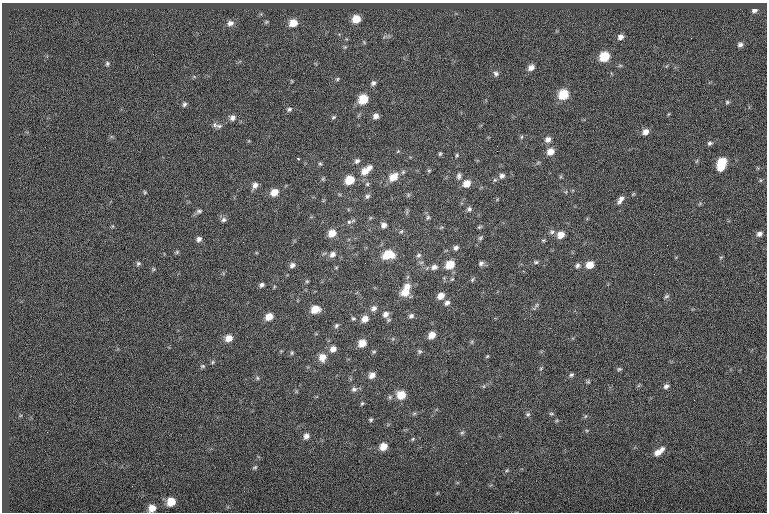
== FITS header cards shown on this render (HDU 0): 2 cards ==
NAXIS1  =                  765
NAXIS2  =                  510

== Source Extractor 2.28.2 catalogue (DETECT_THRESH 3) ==
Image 765 x 510 px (HDU 0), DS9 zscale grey, 1 PNG px = 1 image px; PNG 769 x 514 px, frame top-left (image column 1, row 510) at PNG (2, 3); no overlay
Background -0.0866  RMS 7.1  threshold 21.2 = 3 sigma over >= 5 px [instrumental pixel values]
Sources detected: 136; all 136 listed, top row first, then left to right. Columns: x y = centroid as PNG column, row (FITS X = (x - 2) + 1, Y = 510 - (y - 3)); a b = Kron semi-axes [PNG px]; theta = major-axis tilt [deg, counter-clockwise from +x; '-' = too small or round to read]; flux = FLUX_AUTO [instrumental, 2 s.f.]
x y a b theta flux
754 10 6 4 5 1300
356 19 8 7 - 6800
266 22 5 4 - 620
230 23 9 7 16 2000
293 23 9 8 - 6100
620 37 6 6 - 2100
740 45 6 5 - 1300
345 47 5 5 - 680
604 57 8 7 - 13000
107 64 5 4 - 740
531 67 7 6 - 2600
496 73 7 6 - 1300
337 79 5 4 - 660
292 81 5 3 - 390
373 83 6 6 - 1300
563 95 8 7 - 14000
363 99 8 7 - 11000
727 102 6 5 - 670
184 104 6 5 - 1000
289 109 8 6 21 1100
376 116 6 6 - 2200
333 117 7 4 27 740
232 118 8 7 - 1800
219 126 10 6 -2 1600
645 132 8 7 - 2800
521 137 6 4 88 590
548 140 7 7 - 2200
710 143 6 6 - 1000
398 151 5 4 - 480
497 151 2 2 - 1100
550 152 8 7 - 4300
440 154 5 4 - 640
457 155 5 4 - 560
298 158 3 3 - 660
357 161 7 6 - 1300
722 162 8 6 34 11000
320 164 5 5 - 620
370 167 7 6 - 1700
721 167 7 6 - 6600
429 170 6 4 1 510
365 171 11 8 42 4700
459 176 9 6 90 1400
502 176 7 6 - 1600
393 177 11 8 40 6100
350 180 8 7 - 9400
467 183 8 7 - 4700
367 184 5 5 - 840
255 185 9 7 71 2200
145 192 5 4 - 540
274 192 8 7 - 5000
408 195 6 4 72 630
367 196 7 6 - 1200
620 200 11 5 56 2200
469 209 7 6 - 1200
199 211 8 5 14 1100
428 217 7 5 63 870
223 220 8 6 24 1300
349 222 4 4 - 1300
384 225 6 6 - 2200
479 227 7 3 35 600
401 231 6 5 - 700
552 232 7 6 - 1100
332 233 8 7 - 5400
759 234 8 6 36 1800
561 235 8 7 - 4200
480 238 7 5 34 810
199 239 7 6 - 1600
543 240 6 4 26 580
456 248 6 6 - 1300
177 252 6 5 - 670
332 254 8 7 - 2300
388 255 11 8 11 11000
419 255 8 6 32 1100
721 257 5 3 - 470
536 262 7 5 1 890
138 263 6 6 - 890
481 263 7 5 28 1400
292 265 7 6 - 1600
450 265 8 7 - 8500
577 265 7 5 47 1200
590 265 7 6 - 5400
434 267 9 7 22 2100
153 269 6 4 -72 520
523 271 3 2 - 340
472 280 7 4 59 600
307 281 6 4 44 560
262 285 5 4 - 1300
407 286 9 8 - 3300
405 292 10 8 22 5900
441 296 8 6 37 3600
666 296 8 5 30 940
447 303 7 6 - 1700
536 305 9 5 57 1100
374 308 8 7 - 1900
315 309 8 7 - 6400
385 314 9 7 46 2400
411 316 7 6 - 1200
269 317 8 6 35 4800
353 318 6 5 - 710
365 319 8 7 - 3600
336 326 7 5 48 1000
432 335 7 6 - 4300
229 338 8 7 - 3900
472 342 6 4 -73 590
362 343 8 6 38 5300
333 349 7 7 - 2600
419 351 7 6 - 870
374 352 6 5 - 630
292 353 6 5 - 690
487 356 5 4 - 520
322 357 9 8 - 4600
213 362 6 4 88 620
203 366 6 5 - 720
541 368 5 4 - 520
619 369 7 4 1 760
372 375 7 6 - 2800
571 375 6 5 - 910
257 378 5 5 - 700
588 382 6 4 0 660
666 386 6 5 - 1500
354 389 8 6 26 1400
401 395 8 8 - 7500
362 403 5 4 - 570
414 414 6 4 20 690
528 414 7 5 1 900
551 414 7 3 -8 610
371 420 4 4 - 680
462 433 6 5 - 760
306 436 7 6 - 2000
413 439 5 3 - 510
383 446 7 6 - 5200
659 451 13 6 37 4200
255 467 7 4 19 690
507 470 5 3 - 530
171 502 7 7 - 7200
152 508 7 6 - 4300
At the frame edge (FLAGS 8, measured only in part): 1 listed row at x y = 152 508